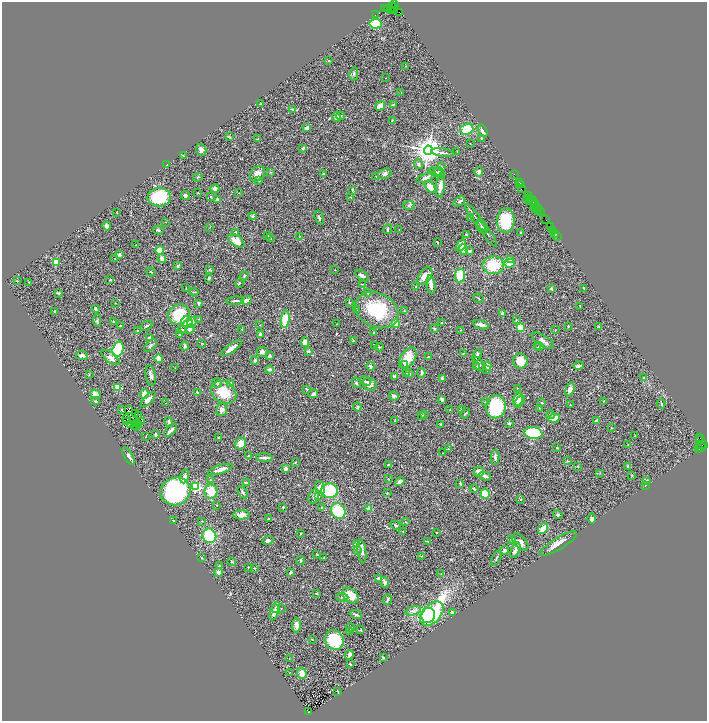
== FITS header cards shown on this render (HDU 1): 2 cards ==
NAXIS1  =                 1409
NAXIS2  =                 1438

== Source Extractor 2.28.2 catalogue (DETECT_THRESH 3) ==
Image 1409 x 1438 px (HDU 1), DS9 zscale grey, zoomed out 1/2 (1 PNG px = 2 x 2 image px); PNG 709 x 723 px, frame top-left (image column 1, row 1438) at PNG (2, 2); each listed source drawn as its Kron ellipse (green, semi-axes under 4 px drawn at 4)
Background 1.26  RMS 0.071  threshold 0.213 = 3 sigma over >= 5 px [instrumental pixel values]
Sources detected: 459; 61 cannot appear on this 1/2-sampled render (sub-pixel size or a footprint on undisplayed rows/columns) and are neither listed nor drawn; the other 398 listed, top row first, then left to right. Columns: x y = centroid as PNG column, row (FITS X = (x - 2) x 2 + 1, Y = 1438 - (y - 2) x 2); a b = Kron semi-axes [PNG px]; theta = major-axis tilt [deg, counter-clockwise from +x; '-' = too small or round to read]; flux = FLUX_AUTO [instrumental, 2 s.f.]
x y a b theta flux
395 4 2 1 - 22
392 7 5 2 - 100
394 8 3 2 - 130
384 9 3 2 - 220
388 9 4 2 - 170
390 9 2 2 - 210
394 11 4 2 - 280
399 12 2 1 - 59
375 15 2 1 - 45
375 24 6 5 - 290
328 61 3 2 - 6.4
405 66 3 2 - 6.9
354 74 6 4 78 32
386 78 2 1 - 3.9
401 92 2 2 - 4.4
260 103 2 1 - 7.7
393 104 4 2 - 6.3
380 106 5 3 - 130
292 109 3 3 - 8.5
340 116 4 3 - 17
336 117 5 4 - 59
392 121 3 2 - 12
307 128 3 3 - 67
467 129 6 5 - 290
483 131 7 2 -60 66
229 137 3 2 - 12
481 138 3 2 - 6.7
258 139 2 2 - 5.3
470 143 2 2 - 4.9
303 148 3 2 - 25
201 150 6 5 - 46
428 150 4 4 - 20000
457 151 2 1 - 6.2
443 153 11 2 -9 29
183 156 3 2 - 9.2
418 164 5 3 - 19
167 165 4 2 - 9
442 167 3 2 - 6
270 172 3 2 - 8.1
437 172 8 3 -11 25
479 172 5 4 - 30
440 173 6 3 -56 19
257 174 8 6 47 90
323 174 3 2 - 7.3
385 174 7 5 20 32
514 174 2 1 - 30
376 176 2 2 - 6.5
198 177 5 2 - 12
425 178 9 3 21 56
259 181 4 2 - 8.3
519 182 2 1 - 53
520 183 2 1 - 45
521 184 4 1 - 85
440 186 12 4 84 80
430 187 7 4 -51 170
215 188 4 4 - 64
521 189 2 1 - 150
352 190 4 2 - 9.9
198 193 3 2 - 7.8
239 193 2 1 - 4
185 196 5 4 - 36
528 196 2 1 - 46
159 197 11 9 2 500
211 197 3 2 - 9.6
351 197 2 2 - 4.2
217 199 3 3 - 24
528 199 2 1 - 36
530 200 3 2 - 160
459 201 6 4 38 29
532 201 5 1 - 83
529 202 2 1 - 84
409 205 6 4 6 22
535 205 4 2 - 250
534 208 3 2 - 250
536 209 2 1 - 97
538 209 2 1 - 55
538 212 3 1 - 97
540 212 5 1 - 140
117 213 2 2 - 4.7
253 216 4 3 - 20
475 217 16 2 -54 39
319 218 7 3 -74 22
470 218 3 2 - 12
546 220 2 1 - 50
505 221 12 9 86 430
166 222 2 1 - 3.8
107 226 4 3 - 50
210 227 2 1 - 3.7
482 227 8 5 -58 26
551 227 3 1 - 55
388 229 5 2 - 19
158 230 5 3 - 15
399 230 2 1 - 3.9
553 230 2 2 - 100
236 232 3 2 - 47
521 233 2 2 - 16
554 233 2 1 - 42
487 234 15 1 -54 22
466 235 2 2 - 34
555 235 2 1 - 17
267 236 3 2 - 8.6
300 236 3 2 - 8.8
557 236 2 1 - 85
271 238 3 2 - 8.5
236 241 9 5 -35 140
437 242 3 2 - 13
136 245 2 1 - 4.2
461 245 6 3 63 210
463 249 6 3 -85 31
160 250 4 3 - 120
470 251 4 3 - 22
119 255 3 3 - 64
115 258 3 2 - 9.1
162 259 4 3 - 63
511 260 4 4 - 35
56 262 3 2 - 490
510 263 5 4 - 110
493 265 10 9 - 430
178 266 4 3 - 16
210 269 4 3 - 15
335 270 3 2 - 5.7
151 272 4 2 - 12
460 275 7 5 83 310
244 276 5 2 - 13
362 276 7 4 -34 46
425 276 10 6 55 160
209 278 3 2 - 25
110 280 2 2 - 7.9
17 281 2 2 - 7.6
29 282 3 2 - 7.2
239 283 4 2 - 9.5
362 284 2 2 - 4.8
431 285 9 3 -81 81
416 287 3 3 - 13
186 288 3 2 - 5.9
551 288 3 3 - 13
584 288 3 2 - 9.9
194 292 4 2 - 14
59 293 4 2 - 25
368 293 4 3 - 14
479 298 5 2 - 10
246 300 5 4 - 44
235 301 9 2 5 24
349 302 3 3 - 12
115 303 2 2 - 8.2
199 303 2 2 - 38
580 306 2 1 - 5.9
95 309 3 2 - 18
356 310 4 2 - 9.8
377 310 23 17 -26 840
55 311 3 2 - 9.9
404 311 2 2 - 5.9
179 314 11 10 - 480
502 314 3 3 - 37
198 319 2 2 - 5.2
285 319 8 4 81 290
97 320 6 3 84 19
516 320 3 2 - 7.2
113 321 3 2 - 12
187 322 6 5 - 120
192 323 5 4 - 69
396 323 2 2 - 310
441 323 3 2 - 5.5
337 324 3 2 - 6.1
260 325 2 1 - 4.6
481 325 8 3 -13 65
121 326 3 2 - 14
146 326 7 3 34 19
568 326 2 2 - 8.5
521 327 4 3 - 220
599 327 3 2 - 5.9
190 329 5 4 - 48
242 329 2 2 - 5.6
434 329 4 2 - 9.7
137 330 2 1 - 6.7
182 330 5 3 - 18
461 330 2 2 - 5.2
555 330 3 1 - 5.5
373 333 2 2 - 12
179 335 4 2 - 7.7
260 335 3 3 - 37
149 338 3 3 - 15
353 340 3 3 - 9.2
543 341 12 5 -31 65
305 342 5 4 - 66
202 343 3 2 - 4.3
150 345 8 4 43 31
185 346 5 4 - 22
374 346 3 2 - 16
539 346 4 4 - 23
379 347 5 3 - 15
537 347 4 3 - 12
231 348 12 3 36 75
118 349 7 5 74 480
308 351 3 3 - 23
262 352 5 5 - 35
463 354 4 3 - 11
82 355 6 3 -8 56
477 355 6 3 67 31
269 356 4 3 - 21
428 357 3 2 - 14
111 358 10 5 -38 79
408 358 12 7 58 200
159 359 4 3 - 120
255 360 3 3 - 23
520 361 7 7 - 220
479 364 8 4 -59 32
405 365 3 2 - 8.4
371 366 4 3 - 34
487 366 4 2 - 70
578 366 5 3 - 47
477 367 4 2 - 15
175 368 2 1 - 3.1
269 369 4 3 - 43
486 370 4 3 - 18
406 373 2 2 - 5.6
421 373 5 2 - 24
89 374 3 2 - 7.1
409 374 2 2 - 62
151 376 10 5 -80 41
395 376 4 3 - 32
442 378 3 2 - 17
643 378 3 2 - 11
365 381 6 3 -26 20
217 383 5 3 - 21
230 383 4 4 - 27
356 383 5 3 - 18
369 384 7 6 - 74
118 387 2 2 - 520
517 388 2 2 - 4.6
307 389 4 3 - 9.7
570 389 7 4 73 81
197 392 4 2 - 14
224 392 13 10 -33 300
95 394 5 4 - 65
144 394 5 3 - 120
313 394 5 3 - 25
394 396 5 4 - 33
442 399 4 3 - 35
518 399 6 5 - 130
148 400 9 3 44 91
95 401 4 3 - 16
604 401 3 2 - 7.2
485 402 3 3 - 9.2
520 402 7 2 54 41
166 403 4 1 - 4.3
542 403 2 2 - 41
661 404 4 3 - 16
570 405 2 2 - 7.3
357 407 4 3 - 18
496 407 11 10 - 810
539 408 2 2 - 6.2
122 409 2 2 - 9.1
222 409 7 5 78 48
461 409 3 2 - 7.7
128 410 2 1 - 3.9
450 410 2 2 - 4.8
465 413 5 2 - 11
135 414 2 1 - 3.2
424 414 4 1 - 6.5
139 415 2 1 - 3.5
422 415 3 1 - 4.5
550 415 4 3 - 23
127 418 2 1 - 4.7
554 418 6 3 10 150
395 420 3 2 - 7.1
126 421 2 1 - 3.3
142 421 2 1 - 2.9
596 421 3 3 - 49
169 422 5 3 - 23
509 423 3 2 - 17
137 424 2 1 - 2.2
138 424 2 1 - 0.43
441 424 3 2 - 15
130 425 2 1 - 2.3
135 425 2 1 - 5
136 427 2 2 - 4
611 428 3 2 - 8.3
170 430 8 2 45 39
533 433 9 5 -9 540
156 435 4 3 - 28
635 436 2 2 - 9.6
146 437 3 2 - 6
219 438 3 3 - 19
700 438 2 1 - 380
701 440 2 1 - 20
241 443 6 5 - 160
628 445 3 2 - 4.8
702 445 6 4 2 490
557 447 2 2 - 9.5
701 447 5 2 - 350
448 449 3 2 - 10
699 449 3 2 - 210
443 453 2 2 - 6.2
129 456 10 4 -58 61
249 456 3 2 - 9.8
495 457 7 3 -88 26
264 458 8 2 -3 59
568 461 4 2 - 9.6
295 462 3 2 - 7.6
388 464 3 2 - 9.7
628 466 2 2 - 28
578 467 3 2 - 7.1
220 469 13 4 18 100
285 469 3 3 - 55
479 472 5 5 - 71
600 473 4 2 - 6.5
632 475 3 2 - 8.3
185 476 7 4 77 45
485 476 6 3 -15 57
388 479 2 2 - 11
211 480 3 2 - 6.4
646 480 3 2 - 14
400 481 5 3 - 66
246 483 4 2 - 18
460 483 4 2 - 14
645 485 3 2 - 5
196 487 3 3 - 1500
320 488 7 4 -72 50
474 489 4 2 - 17
175 491 15 13 27 1800
211 491 7 6 - 230
330 491 8 7 - 640
243 492 7 2 -57 17
387 493 3 2 - 8.7
485 494 5 4 - 270
314 496 7 5 67 34
319 497 2 2 - 12
521 499 3 2 - 7.1
217 505 2 1 - 5.7
283 507 2 2 - 36
322 508 3 2 - 16
369 509 3 2 - 91
338 511 8 7 - 520
241 515 8 4 0 81
558 515 5 4 - 18
269 519 2 2 - 57
592 519 5 4 - 40
174 521 3 1 - 9.2
202 521 3 2 - 6
405 522 2 2 - 8.7
396 525 6 3 -29 15
543 529 6 3 53 180
403 531 2 2 - 5.4
436 532 2 1 - 6.5
300 533 2 2 - 9.1
209 536 7 6 - 600
268 540 6 4 23 33
511 540 3 3 - 12
427 541 4 2 - 7
520 542 10 6 -49 78
357 544 2 2 - 80
558 544 21 6 31 110
515 550 8 3 69 70
357 551 4 3 - 12
362 551 12 3 -81 87
504 551 5 3 - 22
317 555 3 1 - 8.1
422 556 4 2 - 8.9
324 557 2 1 - 5
202 558 3 2 - 5.9
496 558 8 3 65 22
300 561 4 2 - 23
232 562 4 2 - 11
219 566 4 3 - 13
248 567 2 2 - 6.2
255 568 4 2 - 8.9
219 572 4 4 - 58
290 572 3 2 - 22
441 574 2 2 - 6.1
379 578 4 3 - 42
384 582 5 3 - 32
316 594 3 2 - 9
350 595 9 6 -40 230
342 597 6 2 -3 13
387 600 5 2 - 20
276 608 3 3 - 41
281 609 2 2 - 6.6
275 611 9 3 70 160
413 611 8 3 18 41
452 612 4 3 - 32
432 614 14 9 47 2100
356 615 6 2 -22 22
428 615 8 6 71 1800
296 625 7 4 88 59
350 628 4 3 - 11
361 630 3 2 - 8.4
349 631 2 2 - 8
312 640 3 2 - 7.5
334 640 10 9 - 580
349 655 5 3 - 51
383 657 3 2 - 16
289 658 2 1 - 3.7
350 664 3 2 - 8.6
290 672 2 1 - 3.9
302 673 6 4 -73 85
338 691 2 2 - 10
309 711 3 3 - 250
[61 sub-pixel or undisplayed-footprint detections neither listed nor drawn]